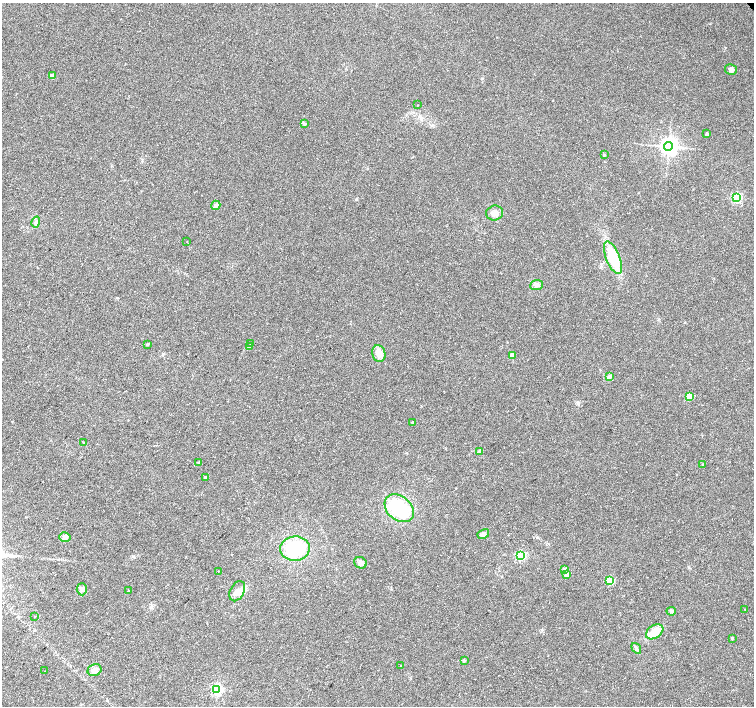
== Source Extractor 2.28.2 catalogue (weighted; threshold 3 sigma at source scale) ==
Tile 7 of 4 x 4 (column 3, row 2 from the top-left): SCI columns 3011-4514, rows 3028-4434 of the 6018 x 5989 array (HDU 1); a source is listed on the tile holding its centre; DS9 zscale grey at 2 x 2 block average (1 PNG px = mean of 2 x 2 image px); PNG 756 x 708 px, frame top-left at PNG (2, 3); each listed source drawn as its Kron ellipse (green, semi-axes under 4 px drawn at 4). Shown black and unused: <1% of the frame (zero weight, under 2 of 3 exposures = <1% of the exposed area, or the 3 px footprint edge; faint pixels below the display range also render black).
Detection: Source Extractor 2.28.2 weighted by HDU 2 'WHT'; one run over the whole footprint, this tile lists its part. Background 0.0386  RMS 0.0086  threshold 0.0389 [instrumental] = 3 sigma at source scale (4.5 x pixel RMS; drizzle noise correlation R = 1.50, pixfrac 1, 0.0396/0.0396 arcsec/px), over >= 5 px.
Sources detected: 52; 1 inside a brighter listed object's ellipse — not listed separately; the other 51 listed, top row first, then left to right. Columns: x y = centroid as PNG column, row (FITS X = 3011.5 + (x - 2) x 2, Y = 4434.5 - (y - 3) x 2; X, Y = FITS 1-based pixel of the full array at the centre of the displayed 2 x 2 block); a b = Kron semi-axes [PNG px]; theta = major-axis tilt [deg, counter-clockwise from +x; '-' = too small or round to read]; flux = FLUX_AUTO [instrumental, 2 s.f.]
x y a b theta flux
731 69 6 5 - 5
52 76 2 2 - 20
418 105 2 2 - 0.79
304 124 4 3 - 2.4
707 134 2 2 - 7.1
669 146 4 4 - 1100
604 155 3 3 - 1.6
736 197 3 3 - 210
216 205 5 4 - 6
495 213 8 7 - 11
36 222 6 4 74 6.1
187 241 2 2 - 0.94
613 258 17 7 -68 76
536 285 6 5 - 6.3
147 344 3 2 - 3.2
251 344 3 3 - 1.9
249 347 3 2 - 8.3
379 353 8 6 -77 17
512 355 2 2 - 20
610 376 3 3 - 10
689 396 3 3 - 47
413 422 3 2 - 4.5
84 443 4 3 - 2.1
480 451 2 2 - 12
199 463 3 2 - 3.7
703 465 3 2 - 2.6
205 477 2 2 - 6.9
399 508 16 12 -41 120
483 534 6 4 29 5.1
65 537 6 5 - 6.1
295 549 15 12 5 95
521 556 3 3 - 200
360 563 6 5 - 7.1
564 569 2 2 - 14
218 571 2 2 - 1.2
567 574 2 2 - 16
610 581 3 3 - 97
82 589 6 5 - 6.1
129 591 2 2 - 4
237 591 11 7 63 15
745 609 2 2 - 3.9
671 611 5 4 - 3.2
35 616 2 2 - 1.2
655 632 9 6 35 35
732 638 3 2 - 1.3
636 648 6 3 -55 3.9
464 661 2 2 - 5.3
401 665 2 2 - 0.83
94 670 7 6 - 9.2
44 671 2 2 - 5
217 689 3 3 - 320
Diffuse or blended objects may show on this block-average render without a row.